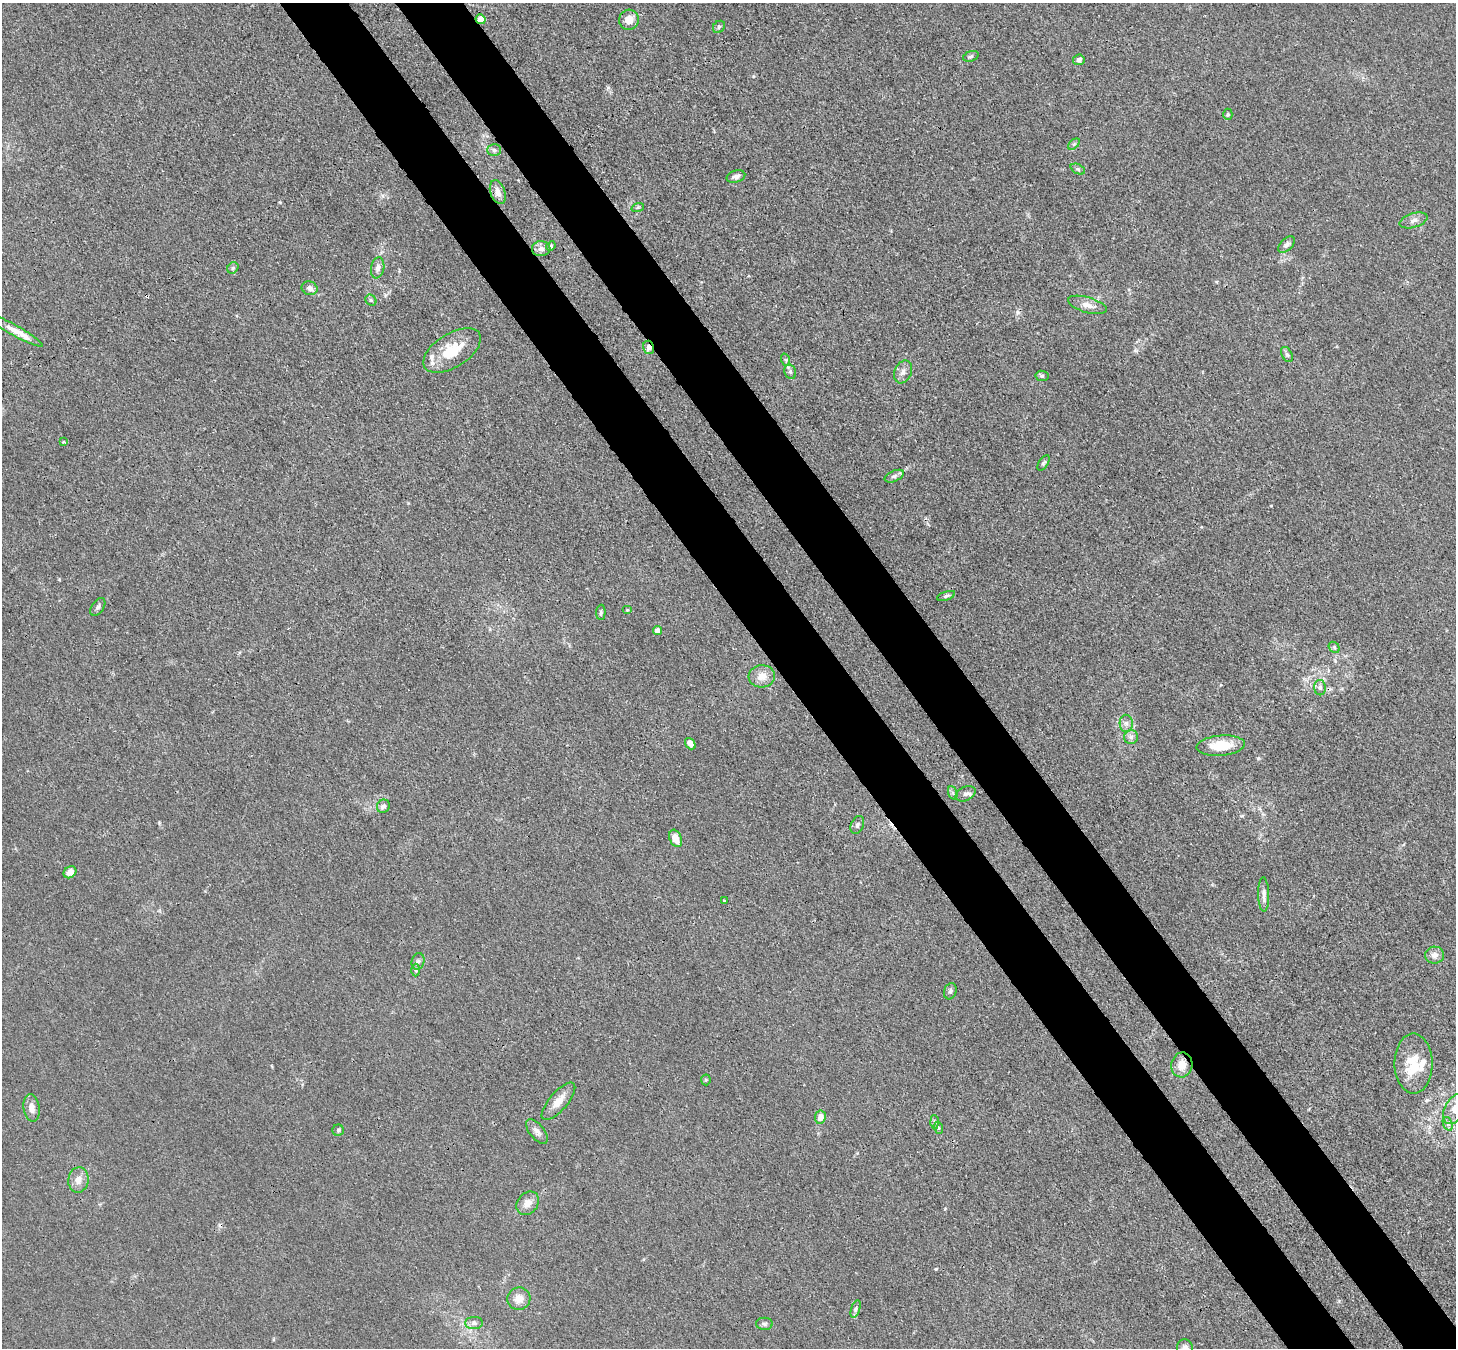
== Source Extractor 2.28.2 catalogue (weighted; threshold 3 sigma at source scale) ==
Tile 6 of 4 x 4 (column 2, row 2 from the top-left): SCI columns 1532-2985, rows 3042-4387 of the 5972 x 5944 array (HDU 1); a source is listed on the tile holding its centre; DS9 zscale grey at full resolution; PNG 1458 x 1350 px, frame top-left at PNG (2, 3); each listed source drawn as its Kron ellipse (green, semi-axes under 4 px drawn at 4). Shown black and unused: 9% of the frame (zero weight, under 3 of 4 exposures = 7% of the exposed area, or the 3 px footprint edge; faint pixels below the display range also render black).
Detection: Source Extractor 2.28.2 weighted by HDU 2 'WHT'; one run over the whole footprint, this tile lists its part. Background 0.021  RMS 0.0029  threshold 0.013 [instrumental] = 3 sigma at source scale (4.5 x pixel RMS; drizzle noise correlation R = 1.50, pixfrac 1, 0.05/0.05 arcsec/px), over >= 5 px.
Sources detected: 79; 1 cosmic-ray / hot-pixel residue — neither listed nor drawn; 3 inside a brighter listed object's ellipse — not listed separately; the other 75 listed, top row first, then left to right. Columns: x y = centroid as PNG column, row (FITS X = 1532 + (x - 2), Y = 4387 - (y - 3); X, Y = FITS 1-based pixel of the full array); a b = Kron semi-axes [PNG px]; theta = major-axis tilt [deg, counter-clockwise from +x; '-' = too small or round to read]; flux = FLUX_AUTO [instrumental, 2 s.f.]
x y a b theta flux
481 19 5 4 - 2.8
629 20 10 9 - 2.8
719 27 7 5 46 0.51
971 56 8 5 19 0.54
1079 60 6 5 - 0.95
1228 114 6 4 -89 0.44
1074 144 7 4 45 0.47
494 150 7 6 - 0.74
1078 169 7 5 -25 0.6
736 177 9 6 16 0.89
498 192 12 7 -71 2
638 207 6 4 19 0.4
1414 220 14 7 17 1.6
1286 245 10 6 44 1
551 246 5 4 - 0.39
541 249 9 7 3 1.5
233 268 6 5 - 0.5
378 268 10 6 80 1.3
310 288 8 6 -23 1.5
371 300 6 5 - 0.48
1087 305 20 7 -16 2.5
15 330 31 5 -29 3.8
649 347 7 5 -74 1.7
452 350 32 17 32 11
1287 355 8 5 -62 0.7
786 360 6 4 -71 0.47
790 372 7 5 -69 0.71
903 372 12 8 67 1.5
1042 376 7 5 -10 0.52
63 442 3 3 - 0.84
1043 463 9 4 55 0.54
894 476 10 5 24 0.84
946 596 9 4 18 0.63
98 607 10 6 55 0.75
627 610 5 4 - 0.37
601 612 7 4 87 0.54
658 631 4 4 - 2.9
1334 647 6 4 -47 0.54
762 676 13 11 5 3.2
1320 688 7 6 - 0.81
1126 723 9 6 -88 1.2
1131 737 7 7 - 0.96
690 744 6 4 -50 1.6
1221 746 24 10 4 7.9
953 793 7 4 -71 0.61
966 794 10 7 26 1.1
383 806 7 6 - 1
857 825 9 6 68 0.8
676 838 9 6 -68 3.3
70 872 7 5 38 2.8
1264 894 17 5 -89 1.5
724 901 3 3 - 0.56
1435 955 9 8 - 1.6
418 961 8 6 74 0.91
416 970 6 4 -88 0.48
950 991 8 6 71 0.8
1413 1064 30 19 -89 8.3
1182 1065 12 10 78 3.5
706 1080 5 5 - 0.38
558 1101 23 9 49 3.6
32 1108 14 8 -84 2.2
1455 1109 17 10 59 4.4
820 1117 6 5 - 2.1
935 1122 6 4 -87 0.48
1448 1124 7 4 -71 0.72
939 1128 6 4 -70 0.42
338 1130 6 5 - 0.53
537 1131 15 7 -50 1.5
78 1180 13 10 81 2.4
528 1203 13 10 48 2.5
519 1299 12 11 - 2.9
856 1309 9 4 72 0.65
474 1323 9 6 0 0.97
764 1324 8 6 -2 0.75
1185 1348 8 8 - 1.4
Overlapping masked pixels (flux is a lower limit): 4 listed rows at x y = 481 19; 15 330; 649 347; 1182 1065
Isophote crosses this tile's border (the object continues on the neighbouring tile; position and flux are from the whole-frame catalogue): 2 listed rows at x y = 1455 1109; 1185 1348